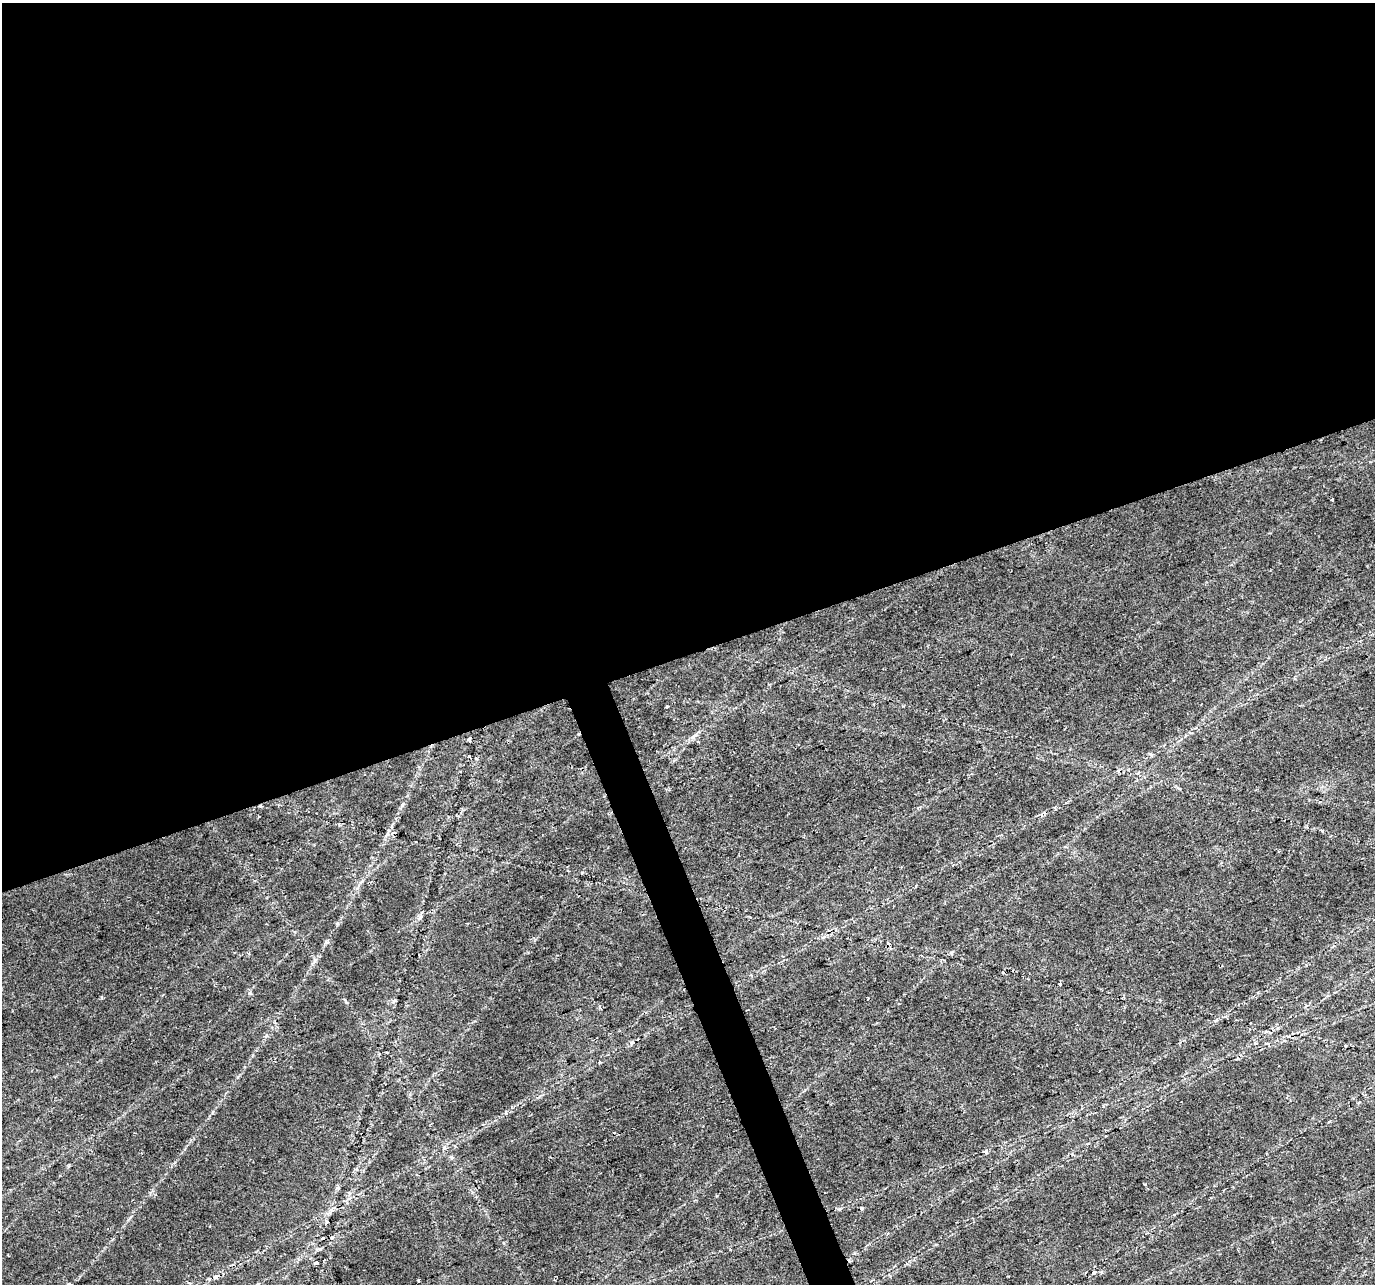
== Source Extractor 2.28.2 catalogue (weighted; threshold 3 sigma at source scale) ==
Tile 2 of 4 x 4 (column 2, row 1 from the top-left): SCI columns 1375-2747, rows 3976-5257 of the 5492 x 5329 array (HDU 1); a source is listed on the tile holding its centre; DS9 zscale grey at full resolution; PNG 1377 x 1286 px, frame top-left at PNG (2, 3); no overlay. Shown black and unused: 52% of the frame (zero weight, under 2 of 3 exposures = <1% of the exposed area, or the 3 px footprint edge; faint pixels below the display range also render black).
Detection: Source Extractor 2.28.2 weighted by HDU 2 'WHT'; one run over the whole footprint, this tile lists its part. Background 0.0273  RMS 0.0036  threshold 0.0163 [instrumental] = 3 sigma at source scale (4.5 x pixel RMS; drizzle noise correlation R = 1.50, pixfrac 1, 0.0396/0.0396 arcsec/px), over >= 5 px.
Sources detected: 24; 6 cosmic-ray / hot-pixel residue — not listed; the other 18 listed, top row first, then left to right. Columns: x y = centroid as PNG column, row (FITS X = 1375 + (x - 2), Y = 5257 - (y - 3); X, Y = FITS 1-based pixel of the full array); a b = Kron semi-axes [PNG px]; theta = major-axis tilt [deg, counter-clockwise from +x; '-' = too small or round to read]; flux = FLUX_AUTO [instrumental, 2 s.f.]
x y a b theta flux
1332 499 3 3 - 0.61
1300 621 3 3 - 0.43
469 756 3 3 - 2.2
260 806 5 3 - 0.37
420 917 7 4 70 0.75
1060 984 3 3 - 0.49
250 993 7 4 -25 0.81
868 998 2 2 - 0.36
599 1006 5 5 - 0.61
632 1042 6 5 - 0.77
1255 1043 5 4 - 0.48
985 1151 6 5 - 0.59
861 1208 3 3 - 1.2
326 1222 6 3 71 0.45
316 1263 4 3 - 0.82
1094 1272 6 4 31 0.88
215 1276 5 4 - 2
418 1281 3 3 - 0.77
Overlapping masked pixels (flux is a lower limit): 2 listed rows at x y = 260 806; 215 1276
Unlisted compact peaks at least as high as the median listed source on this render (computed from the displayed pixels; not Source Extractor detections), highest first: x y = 327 942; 506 1113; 346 1002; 402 805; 1322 831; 337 923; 667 706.